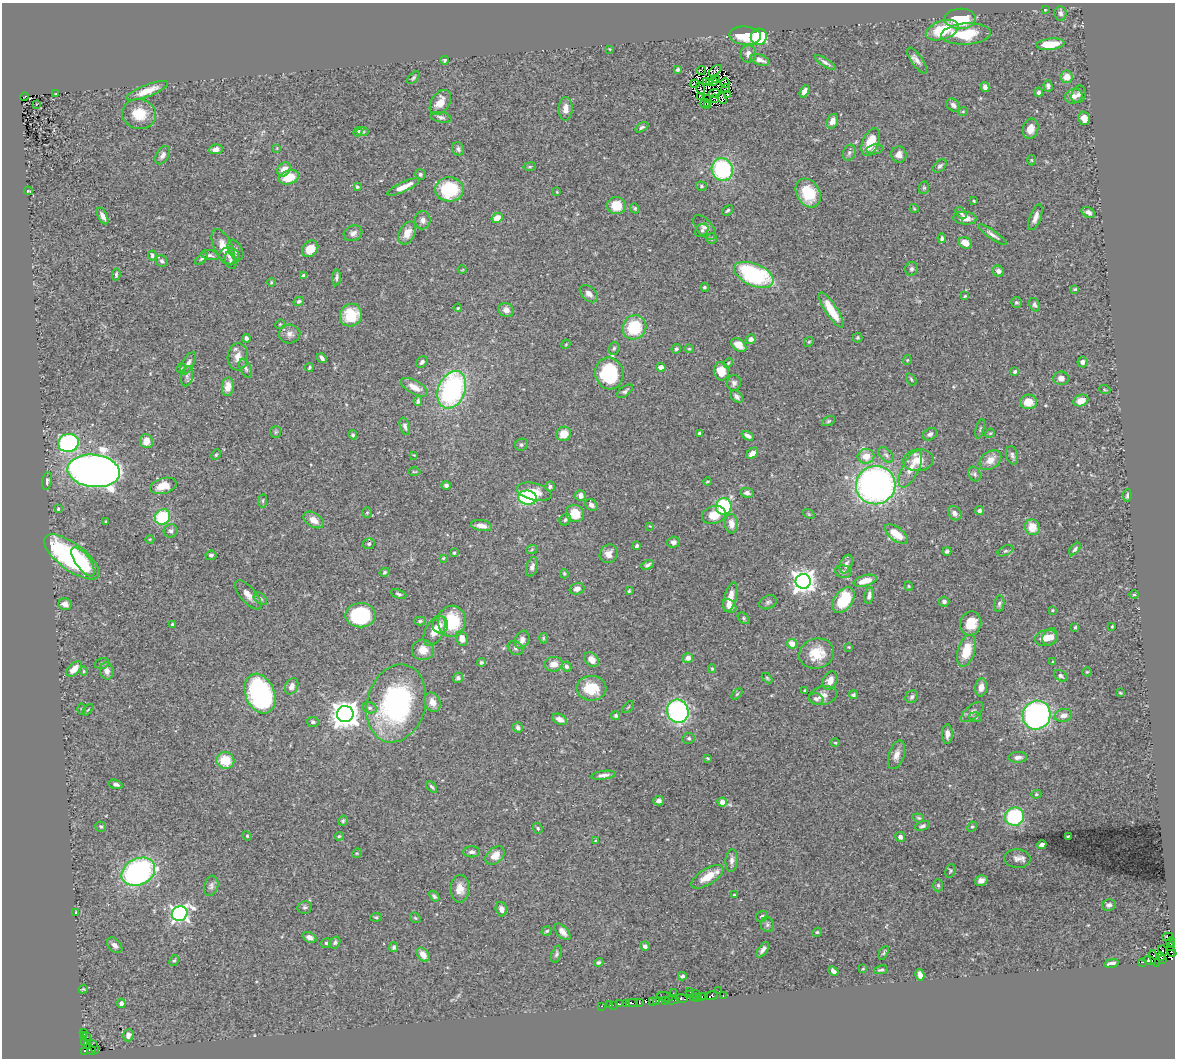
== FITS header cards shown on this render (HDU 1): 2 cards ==
NAXIS1  =                 1173
NAXIS2  =                 1056

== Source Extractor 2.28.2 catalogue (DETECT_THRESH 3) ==
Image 1173 x 1056 px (HDU 1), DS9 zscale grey, 1 PNG px = 1 image px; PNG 1177 x 1060 px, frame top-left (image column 1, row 1056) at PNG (2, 3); each listed source drawn as its Kron ellipse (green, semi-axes under 4 px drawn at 4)
Background 0.494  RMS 0.024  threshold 0.0732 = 3 sigma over >= 5 px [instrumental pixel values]
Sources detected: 448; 8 with non-positive FLUX_AUTO (blend fragments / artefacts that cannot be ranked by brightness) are neither listed nor drawn; the other 440 listed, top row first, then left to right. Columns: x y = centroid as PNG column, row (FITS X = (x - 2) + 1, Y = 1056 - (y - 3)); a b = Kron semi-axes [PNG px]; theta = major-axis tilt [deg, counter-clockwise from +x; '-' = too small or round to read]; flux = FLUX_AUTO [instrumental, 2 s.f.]
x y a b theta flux
1045 10 4 4 - 1.3
1061 13 7 6 - 4.6
960 19 16 10 0 65
942 30 17 9 19 64
966 34 25 10 3 65
745 36 16 9 -4 46
759 37 8 8 - 99
1050 44 14 5 6 40
610 49 4 3 - 1.2
748 54 8 8 - 9.1
445 60 4 4 - 3
760 60 10 5 -19 9.3
917 61 15 5 -55 8.3
825 62 12 4 -31 5
678 70 4 3 - 3.5
701 70 5 3 - 25
715 71 7 2 37 2.5
1067 77 6 6 - 17
413 78 8 4 46 2.7
716 79 3 2 - 0.48
707 81 3 2 - 0.44
714 82 3 2 - 1.6
710 83 3 2 - 1.7
725 83 5 2 - 1
695 84 5 2 - 4.3
1048 86 5 4 - 3.7
985 87 5 4 - 6.7
700 88 6 2 -69 1
726 88 4 2 - 1.6
147 91 22 6 21 23
804 91 7 4 63 8.2
1039 92 4 4 - 4.8
715 93 5 2 - 0.75
55 94 3 2 - 1.3
728 94 4 2 - 0.44
1079 94 9 7 67 6.3
24 96 4 2 - 4.6
1074 96 9 7 17 12
701 97 4 2 - 1
715 98 4 2 - 0.53
722 98 6 3 -62 1.8
707 99 2 2 - 1.4
440 102 14 9 57 19
705 103 5 2 - 0.94
37 104 2 2 - 1.9
708 105 4 2 - 2.4
953 105 7 5 -39 5.9
566 109 12 7 -89 12
963 111 5 3 - 1.4
139 114 17 14 -12 38
441 117 11 5 -11 4.2
1084 118 6 5 - 11
832 121 7 5 71 10
642 127 7 4 30 3.2
1031 129 10 7 74 13
358 132 5 3 - 2.3
363 132 6 3 0 2.5
871 142 15 8 66 37
277 148 3 3 - 1.1
216 149 6 4 10 8.2
458 149 7 5 -65 3.9
875 149 8 5 10 3.5
849 153 8 6 69 4.4
163 155 10 6 59 7.3
899 155 8 7 - 8.6
1031 160 5 3 - 1.5
940 166 8 5 45 4.3
530 167 6 3 8 1.8
284 169 8 6 52 13
722 169 11 10 - 150
420 174 5 5 - 3.3
289 177 10 6 17 36
701 186 5 4 - 2.4
357 187 3 3 - 2.2
403 187 17 5 25 17
924 188 6 5 - 2.4
449 189 14 12 -3 100
28 191 4 2 - 1.4
557 192 3 2 - 1.2
808 193 15 11 -59 58
974 201 3 2 - 1.3
616 206 9 8 - 36
635 208 5 4 - 2.1
914 208 4 3 - 1.3
728 210 6 4 39 2.5
1088 212 7 5 -31 6.2
961 213 7 4 -54 3.8
103 216 9 4 -63 8
1035 217 14 5 69 10
497 218 6 5 - 17
965 218 12 6 -5 15
423 220 9 7 87 7.6
705 227 15 8 -48 8.4
702 230 7 5 47 3.8
353 233 9 7 26 7.2
407 233 12 7 61 18
992 235 17 4 -35 6.7
942 238 5 4 - 3.6
711 239 5 5 - 2.8
965 243 7 5 -29 17
223 247 19 9 -64 23
310 249 9 7 45 24
235 250 11 6 -61 6.6
152 255 5 4 - 3.1
210 255 9 5 -10 3.9
229 256 10 8 -13 7.4
202 259 7 4 40 2.9
231 260 9 5 -76 4.2
162 261 6 5 - 3.9
911 269 7 6 - 3.6
462 270 4 3 - 1.2
998 271 6 5 - 6.3
116 274 6 3 85 3
754 275 21 11 -23 180
304 276 4 3 - 8.3
336 277 8 4 84 4.1
271 282 4 3 - 1.5
704 287 4 4 - 2.4
1075 289 4 3 - 2.4
589 294 10 6 -42 9.2
965 296 4 3 - 1.7
299 301 5 4 - 3.3
1016 303 5 5 - 2.7
1035 305 7 5 -63 4.3
458 308 4 3 - 1.8
506 310 8 7 - 11
831 310 21 6 -57 39
351 315 11 10 - 52
280 324 5 4 - 1.7
634 327 12 11 - 69
290 334 10 9 - 8.1
246 338 4 3 - 4.2
857 338 5 5 - 2
751 339 5 5 - 5.9
809 342 5 4 - 2.1
566 344 5 4 - 1.6
739 345 8 5 -37 15
614 348 7 5 72 2.8
676 349 5 4 - 3.2
689 349 4 4 - 1.9
238 357 13 10 86 15
322 358 5 3 - 5
907 360 4 4 - 1.7
422 362 6 5 - 4.9
1082 362 5 5 - 5.5
188 363 12 5 62 7.4
728 363 5 4 - 1.9
309 367 4 3 - 2.5
661 367 4 4 - 8.1
181 368 5 4 - 2.3
246 368 10 5 -65 5.3
721 371 9 7 -76 23
1015 372 3 3 - 3.7
609 373 16 14 -79 120
187 376 10 6 80 5
1061 378 7 6 - 8.4
911 379 7 3 -55 2.3
734 383 8 7 - 5.3
228 387 9 6 83 14
414 387 15 6 -28 17
452 390 19 13 68 300
1105 390 6 3 -19 1.6
625 391 9 5 38 3.8
736 396 7 5 -41 5.7
418 401 5 4 - 3.8
1081 401 7 5 21 18
1028 402 8 7 - 24
828 421 7 4 27 2.6
405 426 9 5 -74 5.4
980 429 10 3 75 2.5
276 432 6 5 - 2.4
699 433 4 3 - 7.3
990 433 5 4 - 1.9
564 434 7 7 - 24
930 434 8 5 32 4.8
353 435 5 4 - 3.2
748 436 6 4 -30 5.9
146 441 7 6 - 22
68 443 10 9 - 310
521 445 6 5 - 3.2
752 453 6 4 46 14
216 455 5 3 - 1.7
414 455 4 3 - 1.2
886 455 9 5 -46 4.9
1012 455 9 5 -76 4.6
866 456 8 7 - 20
918 460 15 11 8 25
990 460 12 8 37 17
910 469 20 8 63 19
94 471 26 16 -7 1900
414 472 6 3 1 1.6
975 474 8 5 -65 3.6
47 481 9 4 81 3.7
707 481 4 2 - 1.3
446 485 5 4 - 4.2
876 485 20 19 - 620
163 486 14 7 15 24
550 487 5 4 - 3.5
534 492 18 8 -14 23
747 493 6 5 - 6.1
581 495 5 5 - 11
1127 495 6 3 82 3.3
527 498 9 7 -9 170
263 501 7 3 82 2.1
591 505 7 5 -36 6.9
724 507 8 7 - 160
58 509 3 3 - 2.1
979 510 4 3 - 5.1
367 512 5 4 - 2.1
955 513 7 6 - 6.9
575 514 9 8 - 27
809 514 6 4 -35 2.2
714 515 12 8 17 27
163 517 8 7 - 97
314 520 11 7 -32 15
565 520 6 5 - 3.5
106 521 4 3 - 1.5
731 524 10 6 -85 15
482 526 10 5 -10 11
650 526 4 3 - 1.2
1032 527 8 7 - 26
171 531 7 6 - 4.5
896 534 13 6 -37 27
150 539 4 3 - 1.2
673 542 6 5 - 6.8
369 544 6 5 - 2.9
637 546 4 3 - 3.4
532 549 6 3 21 2
1075 549 7 4 47 3.6
947 551 4 4 - 4.1
1005 551 8 4 26 3.7
454 553 3 3 - 1.9
609 554 10 8 56 12
211 555 5 4 - 3.9
72 557 33 13 -37 260
443 558 4 3 - 1.5
83 562 17 7 -54 43
846 564 10 6 67 6.9
647 565 6 4 26 4.1
532 567 10 5 74 6.2
385 572 5 4 - 2.7
843 572 8 6 -15 4.4
564 574 4 3 - 1.9
803 581 7 7 - 1200
865 581 12 5 16 21
909 586 4 3 - 1.7
577 589 7 5 18 8.7
629 591 3 3 - 2.2
399 594 8 4 -22 3.3
248 595 18 7 -49 12
1134 595 4 3 - 1.6
869 596 8 4 80 5.3
730 597 15 6 75 18
260 599 7 5 -39 3.4
843 600 14 9 56 70
768 602 9 6 27 4.6
944 602 5 5 - 5.2
65 604 6 5 - 8.9
999 604 8 5 80 3.6
730 606 7 5 -43 14
1052 610 3 3 - 1.5
360 615 15 12 0 150
744 618 6 5 - 2.5
420 621 6 4 2 2.5
452 621 15 14 - 74
971 623 12 10 74 34
172 624 4 3 - 1.9
440 625 8 8 - 7.3
1112 626 3 2 - 1.6
1075 627 3 3 - 2.7
435 631 16 9 61 23
1050 637 9 7 56 13
543 638 5 3 - 1.9
1046 638 11 8 13 17
462 639 7 5 -77 13
522 640 9 7 69 9
792 644 5 4 - 25
849 647 3 3 - 1.5
515 648 8 6 -33 4.4
423 650 11 10 - 18
966 651 16 8 73 43
817 654 18 15 19 41
688 658 5 4 - 11
591 660 8 6 -45 11
481 662 4 4 - 2.8
1053 662 3 2 - 1.4
102 663 7 5 18 3.6
554 664 9 7 9 13
566 667 5 4 - 4.3
74 669 9 5 45 17
712 669 4 4 - 1.9
84 671 5 3 - 1.7
107 671 8 7 - 9.8
1087 672 5 4 - 1.9
1061 676 7 5 -33 3.9
458 678 5 5 - 4.4
767 678 6 3 -45 2
830 680 9 7 64 16
292 686 8 6 64 9.2
981 687 9 6 82 11
591 688 15 12 -1 49
805 690 3 3 - 2
1120 693 3 2 - 1.6
260 694 21 14 -68 260
737 694 6 4 45 2.1
853 695 4 4 - 3
823 696 14 9 13 11
912 697 7 6 - 4.3
816 699 7 5 -19 4.6
432 702 10 8 -66 13
396 703 40 29 75 300
628 707 7 2 45 1.5
370 708 7 5 -14 3.7
81 709 5 4 - 1.9
88 710 7 2 45 1.6
678 711 12 10 -68 300
972 712 13 6 40 7
345 714 8 8 - 1900
1037 715 14 14 - 380
1063 715 9 6 13 9.8
616 716 4 4 - 3
975 717 6 4 -19 2.5
560 719 8 5 -25 11
313 722 6 5 - 3.5
518 727 5 5 - 5.4
947 734 9 5 90 9.2
689 738 6 5 - 3.2
835 743 5 3 - 1.5
896 755 15 7 72 11
1018 757 9 5 1 7.8
708 758 3 2 - 1.7
225 760 9 8 - 42
603 775 12 4 8 7
116 784 7 4 -17 4.9
432 787 6 4 -46 2.8
1036 794 5 4 - 1.9
658 801 5 5 - 4.9
722 802 5 4 - 13
1015 817 10 9 - 140
918 818 6 4 -19 2.2
343 821 5 4 - 2.5
923 826 8 4 19 4
101 827 5 5 - 2.9
972 827 5 4 - 2.4
538 828 6 4 -68 2.8
247 836 5 4 - 1.8
339 836 4 3 - 1.8
1068 836 3 2 - 1.7
900 837 5 5 - 6
596 841 4 4 - 2.3
1042 845 5 4 - 6.4
472 852 8 5 -1 5.6
357 853 5 4 - 1.7
495 855 11 7 41 19
1017 859 13 9 -4 9.8
732 861 11 6 86 6.7
950 871 7 4 72 2.4
138 872 18 13 27 390
707 877 18 8 32 28
981 880 6 5 - 7.7
938 885 6 5 - 2.6
211 886 10 7 73 5.2
460 889 14 9 89 17
734 895 3 2 - 1.4
434 896 6 4 -52 3.4
1109 905 7 5 12 4.5
304 907 7 6 - 3.5
501 909 7 5 -75 10
76 913 4 3 - 2
180 914 8 7 - 560
762 916 6 5 - 2.9
376 917 6 4 6 2.3
415 918 6 4 -43 2.2
767 925 7 6 - 3.7
547 931 5 4 - 2.4
563 932 10 5 -47 9.8
817 932 5 4 - 1.9
310 937 7 5 -25 7.2
1168 937 6 2 -1 62
335 942 6 5 - 3.5
1171 942 4 2 - 6.4
326 943 6 4 11 2.9
115 945 9 6 -47 7.8
645 946 5 4 - 4.2
1170 946 3 2 - 22
394 947 5 4 - 3.3
763 950 9 4 55 6.3
1163 950 5 2 - 25
1171 952 5 2 - 39
884 953 7 3 64 2.3
556 954 9 5 72 3.6
423 955 8 5 -52 15
1160 957 4 2 - 23
1155 958 9 4 -70 54
1162 959 4 3 - 9.1
174 960 6 4 60 2.3
1150 960 6 3 -13 68
599 962 5 4 - 2.8
1143 962 2 2 - 18
1111 963 7 3 11 5.8
863 969 4 2 - 1.2
881 970 7 4 11 3.1
833 971 5 4 - 6.4
920 975 6 4 -74 10
682 976 4 4 - 3.6
83 989 5 4 - 1.8
719 991 2 2 - 0.67
690 992 2 2 - 0.34
673 993 2 2 - 0.97
696 994 3 2 - 4.4
689 995 3 2 - 13
712 996 7 3 13 40
723 996 3 2 - 10
665 997 8 3 -14 8.7
702 997 3 2 - 18
705 997 3 3 - 28
681 998 6 3 -13 26
693 998 3 2 - 15
697 998 3 2 - 1.7
666 1000 3 2 - 16
672 1000 7 2 0 12
656 1001 3 2 - 31
652 1002 3 2 - 61
121 1003 5 4 - 6.4
632 1003 6 2 0 34
639 1003 3 3 - 46
619 1004 3 2 - 13
626 1004 3 3 - 18
610 1005 3 3 - 23
613 1005 2 2 - 0.94
601 1006 3 2 - 4.3
83 1033 3 2 - 5.9
128 1035 6 5 - 7.1
84 1036 4 3 - 5.1
87 1037 3 2 - 0.88
84 1043 3 2 - 2.2
87 1044 3 2 - 36
94 1047 7 3 -66 5.1
84 1051 2 2 - 4
92 1051 4 3 - 22
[8 non-positive-flux detections neither listed nor drawn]